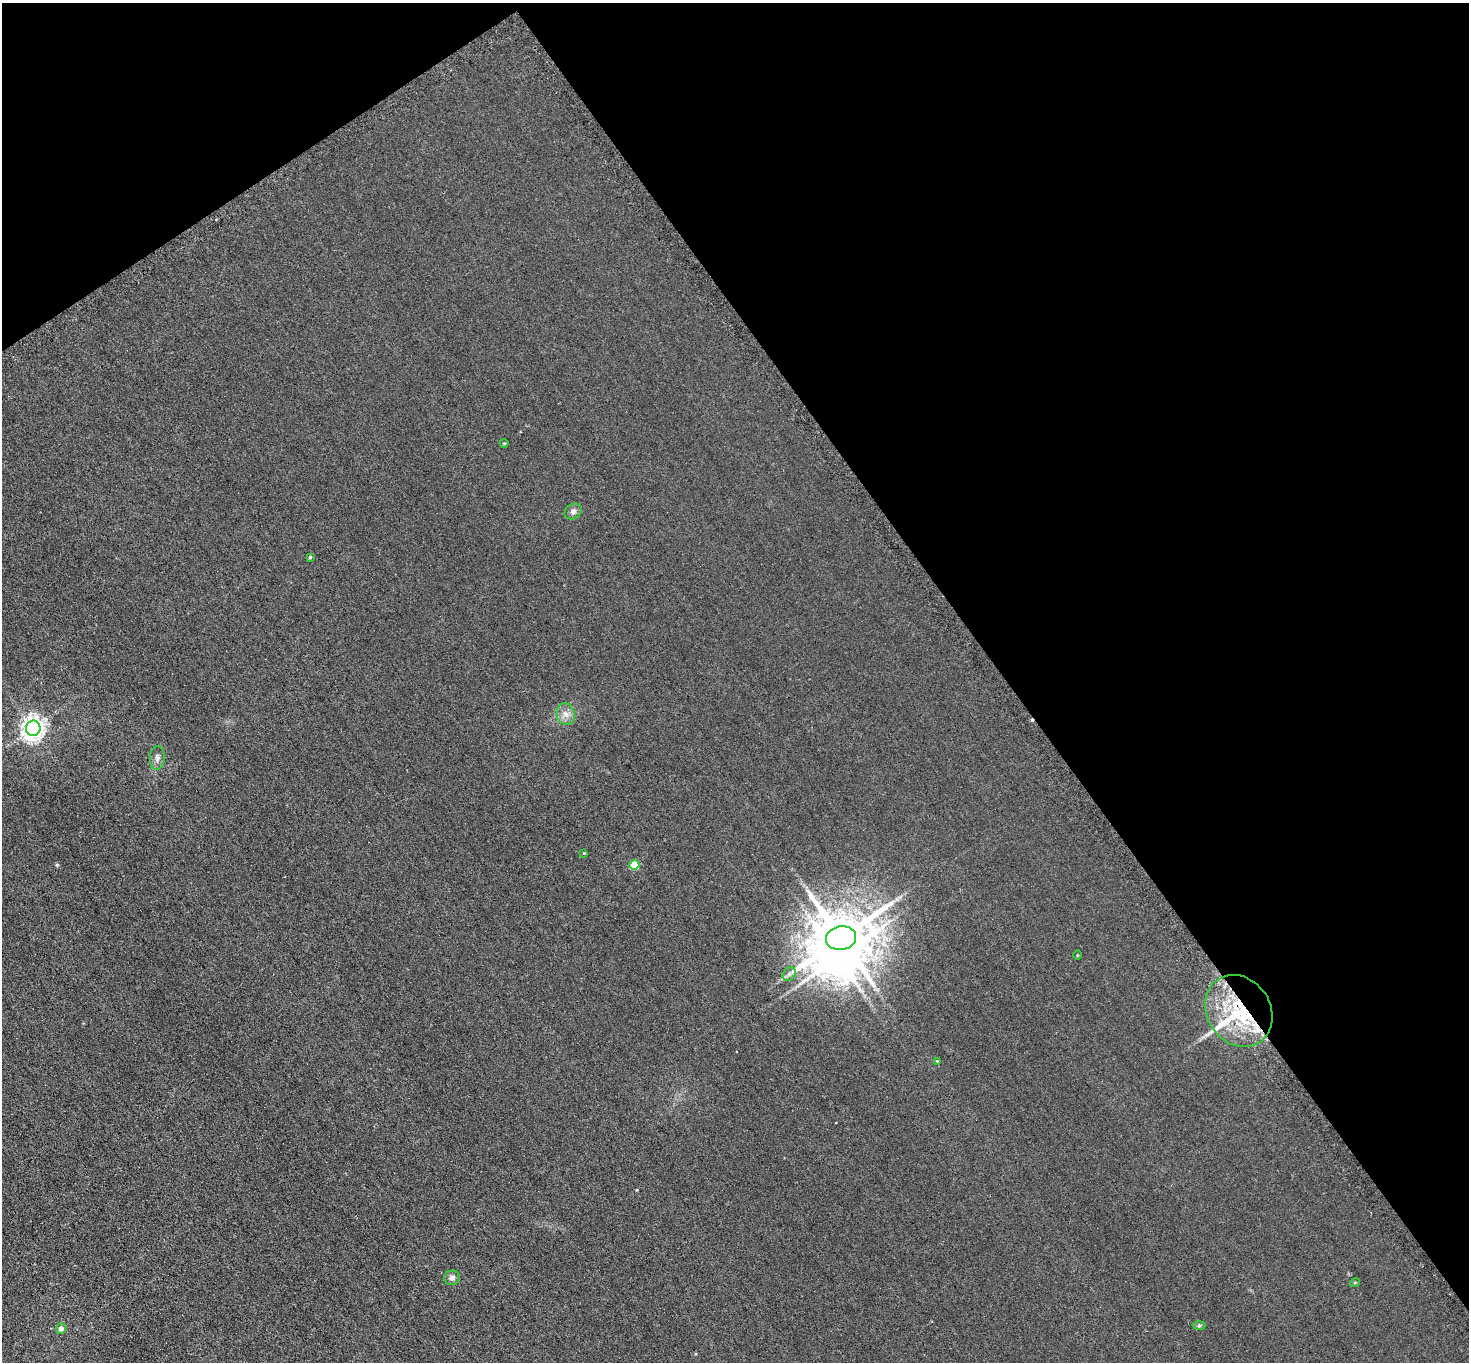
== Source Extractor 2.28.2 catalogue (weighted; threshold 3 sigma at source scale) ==
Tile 3 of 4 x 4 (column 3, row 1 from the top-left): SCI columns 2977-4443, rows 4404-5763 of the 5952 x 5945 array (HDU 1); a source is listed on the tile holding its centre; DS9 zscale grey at full resolution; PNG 1471 x 1364 px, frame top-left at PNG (2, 3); each listed source drawn as its Kron ellipse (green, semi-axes under 4 px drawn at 4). Shown black and unused: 36% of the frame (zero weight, under 3 of 6 exposures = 3% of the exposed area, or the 3 px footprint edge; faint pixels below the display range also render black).
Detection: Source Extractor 2.28.2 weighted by HDU 2 'WHT'; one run over the whole footprint, this tile lists its part. Background 0.00453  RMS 0.0031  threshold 0.0128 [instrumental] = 3 sigma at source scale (4.09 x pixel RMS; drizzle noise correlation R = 1.36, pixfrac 0.8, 0.05/0.05 arcsec/px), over >= 5 px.
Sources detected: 19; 1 inside a brighter object's white glare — neither listed nor drawn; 1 inside a brighter listed object's ellipse — not listed separately; the other 17 listed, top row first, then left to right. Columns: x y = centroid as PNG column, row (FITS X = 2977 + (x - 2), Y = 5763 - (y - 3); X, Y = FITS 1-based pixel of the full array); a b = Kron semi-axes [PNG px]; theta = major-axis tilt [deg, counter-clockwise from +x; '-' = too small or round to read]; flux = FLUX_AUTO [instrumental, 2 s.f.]
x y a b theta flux
504 443 4 4 - 0.29
573 511 9 7 35 1.1
310 557 3 3 - 0.42
566 714 11 9 -73 2
33 728 7 7 - 210
157 758 12 7 86 1.3
584 853 4 3 - 0.22
634 865 5 5 - 11
841 938 15 12 11 1900
1077 955 4 3 - 0.22
789 974 7 6 - 0.89
1239 1011 38 31 -56 28
937 1061 3 3 - 0.18
452 1278 8 7 - 1.2
1355 1282 5 3 - 0.28
1199 1326 6 4 2 0.41
61 1328 5 5 - 1.7
Overlapping masked pixels (flux is a lower limit): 1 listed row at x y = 1239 1011